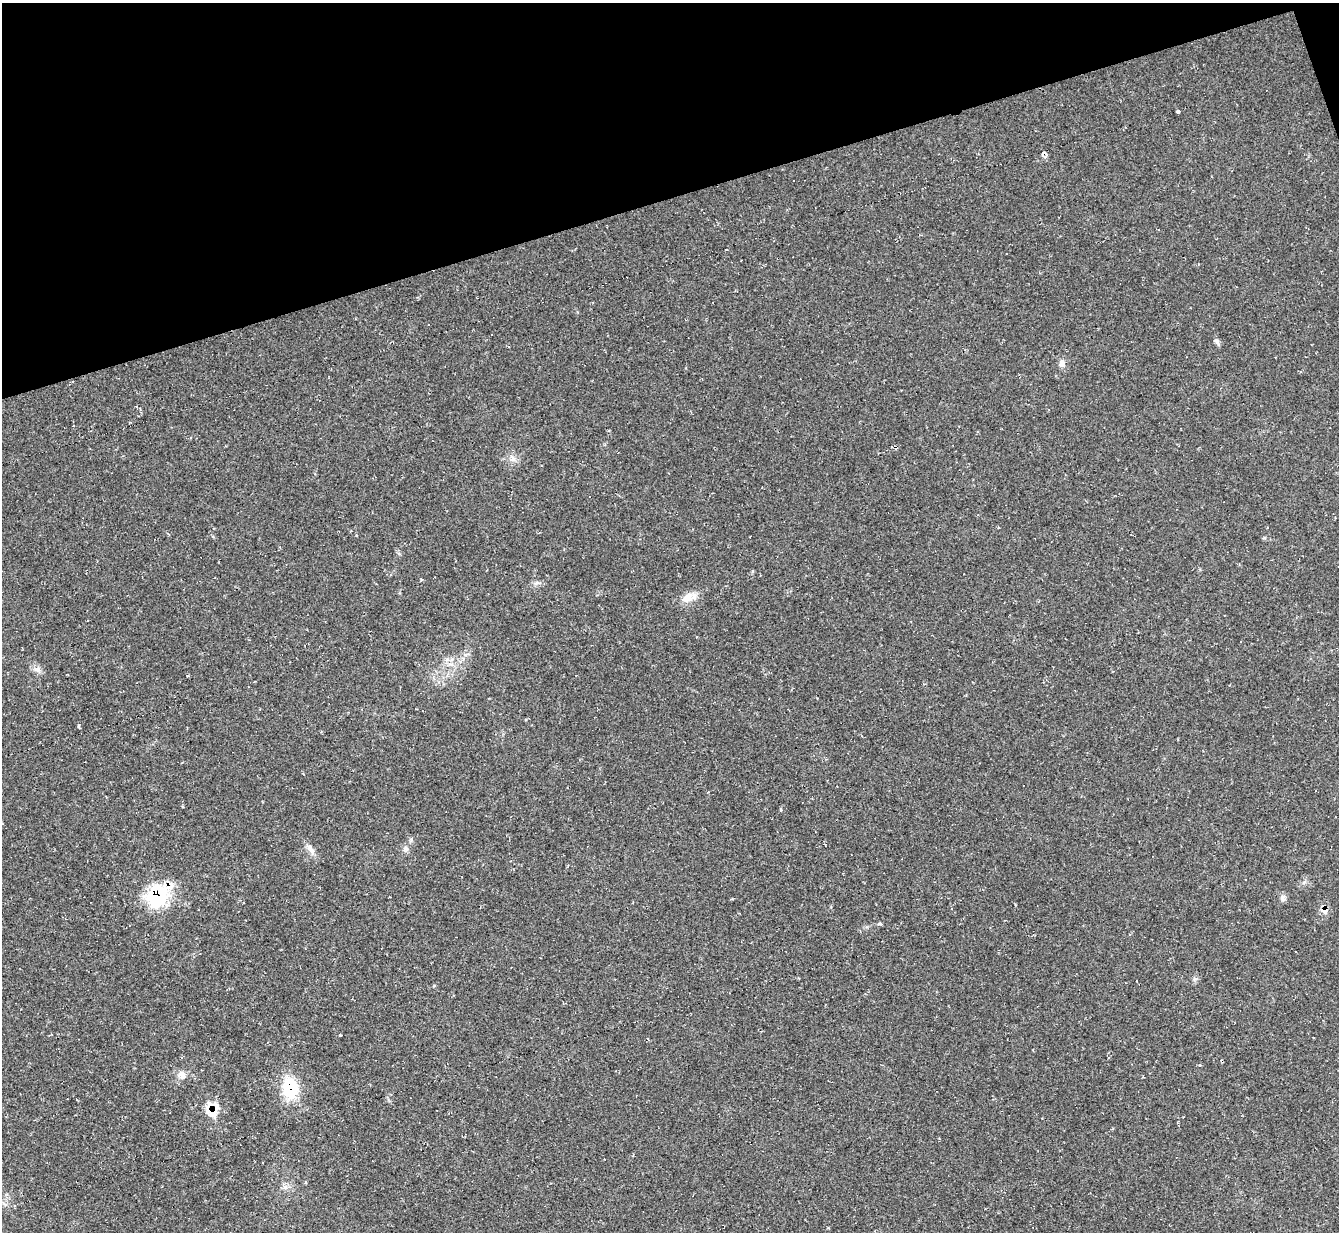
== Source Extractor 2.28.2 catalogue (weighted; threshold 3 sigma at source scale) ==
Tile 3 of 4 x 4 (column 3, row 1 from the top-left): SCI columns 2684-4020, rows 3967-5196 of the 5358 x 5342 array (HDU 1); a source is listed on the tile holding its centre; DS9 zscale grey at full resolution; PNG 1341 x 1234 px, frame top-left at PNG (2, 3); no overlay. Shown black and unused: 16% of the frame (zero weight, under 2 of 3 exposures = <1% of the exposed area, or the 3 px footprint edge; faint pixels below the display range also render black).
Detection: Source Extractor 2.28.2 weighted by HDU 2 'WHT'; one run over the whole footprint, this tile lists its part. Background 0.0474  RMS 0.0067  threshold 0.0302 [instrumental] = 3 sigma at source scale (4.5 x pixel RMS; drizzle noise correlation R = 1.50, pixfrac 1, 0.05/0.05 arcsec/px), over >= 5 px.
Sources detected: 20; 3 cosmic-ray / hot-pixel residue — not listed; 2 inside a brighter listed object's ellipse — not listed separately; the other 15 listed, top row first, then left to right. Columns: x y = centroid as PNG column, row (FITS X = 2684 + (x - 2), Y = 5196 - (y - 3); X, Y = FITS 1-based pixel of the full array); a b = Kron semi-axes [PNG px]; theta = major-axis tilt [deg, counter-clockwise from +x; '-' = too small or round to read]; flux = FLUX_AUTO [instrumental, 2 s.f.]
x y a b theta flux
1178 111 4 3 - 3.1
1062 363 9 8 - 3.1
512 458 9 7 -49 3.1
689 597 19 11 22 7.8
37 669 11 7 -29 3
781 810 4 3 - 0.88
406 849 8 7 - 2
311 850 14 7 -56 3.8
158 893 28 24 2 38
1283 897 8 5 20 1.8
1325 910 10 8 66 4.4
182 1074 9 8 - 3.7
290 1088 25 18 -82 27
213 1111 19 14 47 11
305 1182 4 3 - 0.81
Overlapping masked pixels (flux is a lower limit): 4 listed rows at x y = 158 893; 1325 910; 290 1088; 213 1111
Unlisted compact peaks at least as high as the median listed source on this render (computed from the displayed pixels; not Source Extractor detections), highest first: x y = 1217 342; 340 1035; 879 924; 1195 979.